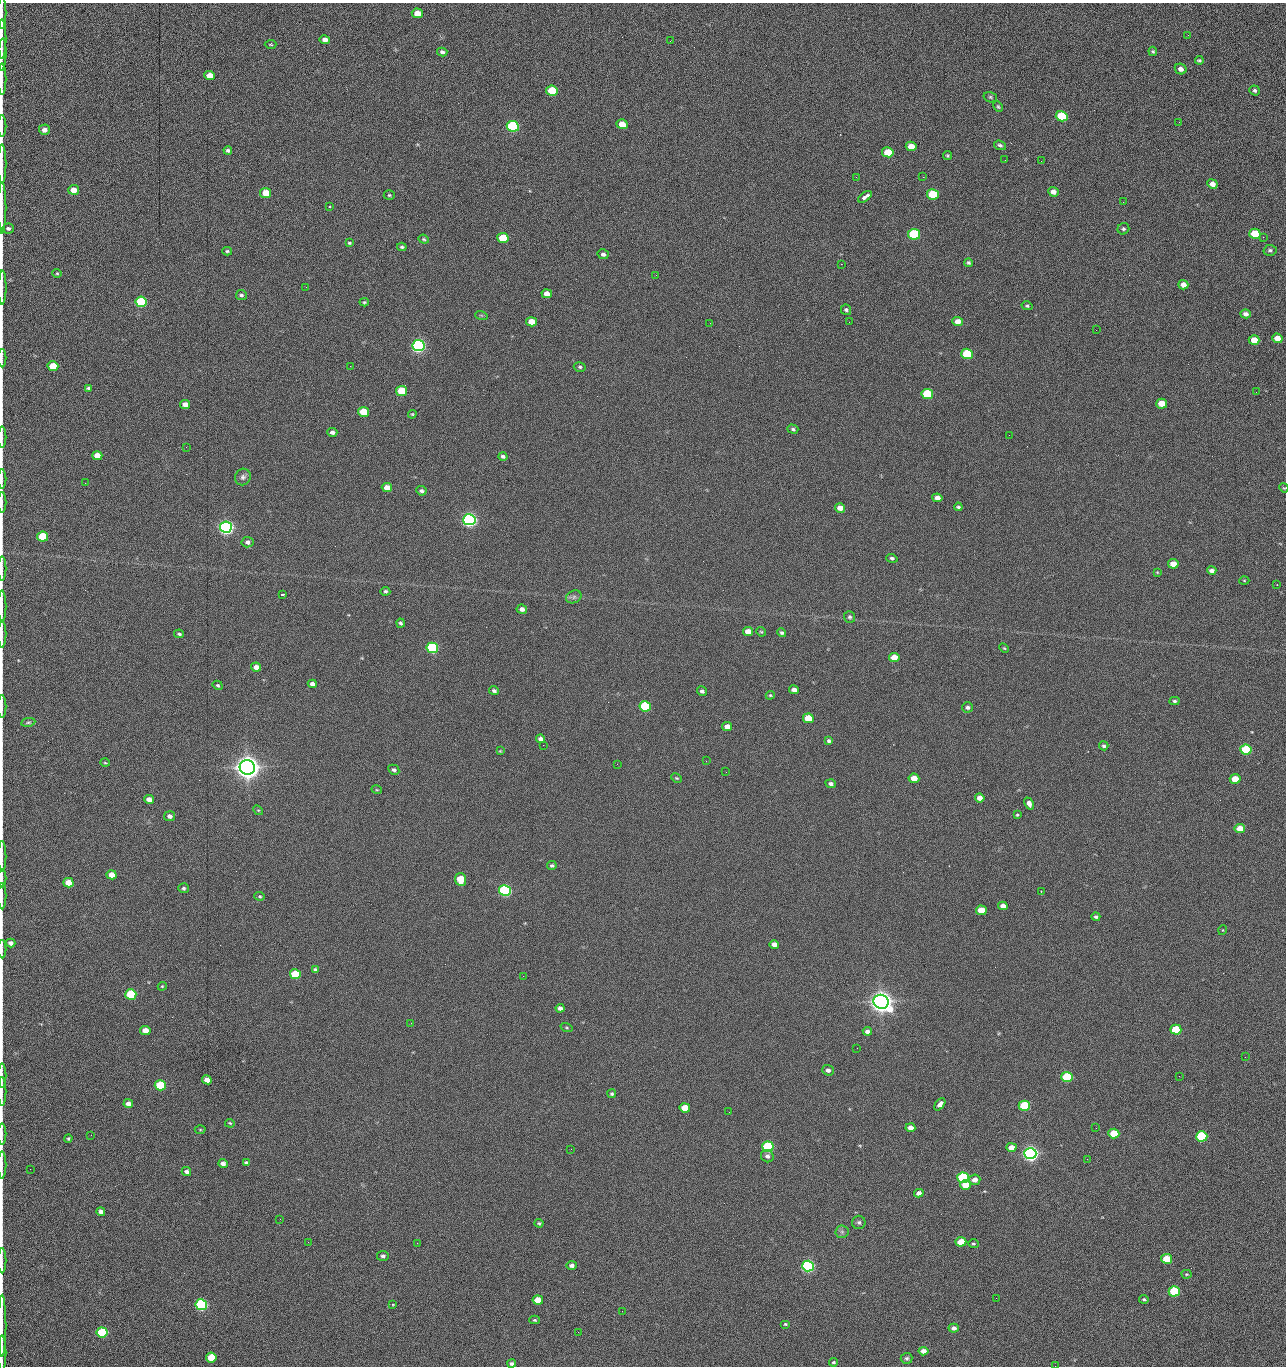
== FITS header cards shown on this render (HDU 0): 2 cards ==
NAXIS1  =                 1284 /fastest changing axis
NAXIS2  =                 1364 /next to fastest changing axis

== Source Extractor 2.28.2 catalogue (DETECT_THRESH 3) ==
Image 1284 x 1364 px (HDU 0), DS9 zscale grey, 1 PNG px = 1 image px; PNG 1288 x 1368 px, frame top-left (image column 1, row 1364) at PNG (2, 3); each listed source drawn as its Kron ellipse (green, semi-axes under 4 px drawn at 4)
Background 148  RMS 15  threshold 44.8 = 3 sigma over >= 5 px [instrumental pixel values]
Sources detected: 277; all 277 listed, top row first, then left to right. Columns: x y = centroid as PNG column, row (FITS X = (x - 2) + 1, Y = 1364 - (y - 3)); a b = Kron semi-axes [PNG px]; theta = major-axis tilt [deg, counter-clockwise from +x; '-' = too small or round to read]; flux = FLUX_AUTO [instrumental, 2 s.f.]
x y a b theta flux
2 13 16 2 90 2.4e+03
417 13 5 5 - 1.2e+04
1188 35 3 2 - 8.9e+02
2 39 20 2 90 4.1e+03
325 40 5 4 - 4.8e+03
670 41 3 2 - 1.6e+03
271 44 6 3 3 1.0e+03
1153 51 5 4 - 1.6e+03
442 52 5 4 - 2.5e+03
2 55 16 2 88 3.1e+03
1199 60 4 3 - 1.5e+03
1181 69 6 5 - 4.4e+03
210 75 5 4 - 1.4e+04
2 79 16 2 90 3.1e+03
1255 90 5 5 - 2.0e+03
552 91 6 5 - 4.2e+04
990 97 7 5 -17 1.6e+03
998 107 6 4 -62 1.2e+03
1062 116 6 5 - 6.1e+04
1179 122 2 2 - 7.9e+02
622 124 5 5 - 1.4e+04
2 126 11 2 90 1.9e+03
513 126 6 5 - 1.6e+05
44 130 5 5 - 5.1e+03
1000 145 6 4 -18 2.0e+03
911 146 5 4 - 1.2e+04
228 150 4 3 - 2.1e+03
888 152 6 5 - 2.8e+04
947 156 4 4 - 1.3e+03
1005 160 2 2 - 8.4e+02
1041 161 2 2 - 1.2e+03
2 164 19 2 90 3.8e+03
856 177 3 2 - 1.7e+03
923 177 2 2 - 2.1e+04
1212 184 5 4 - 6.4e+03
74 190 5 5 - 9.8e+03
1053 192 5 4 - 5.6e+03
266 193 5 5 - 2.0e+04
933 194 6 5 - 5.2e+04
389 195 5 4 - 1.4e+03
865 197 8 3 36 1.1e+04
1123 202 2 2 - 5.5e+02
329 206 3 2 - 1.5e+03
2 208 26 2 90 4.9e+03
8 228 6 5 - 2.0e+03
1123 229 6 5 - 1.9e+03
914 234 6 5 - 1.0e+05
1255 234 6 5 - 4.2e+04
1263 237 2 2 - 6.0e+02
503 238 6 5 - 4.0e+04
424 239 5 4 - 1.4e+03
349 243 4 3 - 1.4e+03
402 247 5 3 - 1.6e+03
1270 250 6 5 - 2.4e+03
227 251 5 4 - 1.5e+03
603 254 6 5 - 2.9e+03
968 263 4 4 - 1.7e+03
841 264 2 2 - 1.8e+04
57 273 5 4 - 1.2e+03
656 275 2 2 - 1.1e+03
1183 285 5 4 - 7.4e+03
2 287 17 2 89 3.2e+03
306 287 2 2 - 4.6e+02
547 294 5 4 - 9.1e+03
241 295 5 5 - 2.1e+03
141 302 6 5 - 1.0e+05
364 302 4 4 - 1.4e+03
1027 306 5 4 - 1.4e+03
846 310 5 5 - 2.0e+03
1246 314 5 4 - 3.8e+03
481 315 6 4 -18 1.2e+03
958 321 5 4 - 7.7e+03
531 322 5 4 - 1.5e+04
849 322 2 2 - 5.6e+02
710 323 2 2 - 2.3e+03
1096 330 2 2 - 7.2e+02
1277 338 5 4 - 1.0e+04
1254 340 5 4 - 1.6e+04
418 346 6 5 - 3.0e+05
967 354 6 5 - 5.7e+04
2 358 9 2 90 1.6e+03
53 366 5 5 - 2.5e+04
350 366 2 2 - 1.8e+03
580 367 6 4 -15 1.7e+03
88 388 4 4 - 1.6e+03
402 391 5 5 - 3.6e+04
1256 392 2 2 - 8.1e+02
927 394 6 5 - 6.0e+04
1162 404 5 5 - 1.9e+04
185 405 5 4 - 8.5e+03
363 412 5 5 - 2.9e+04
412 414 4 4 - 1.2e+03
793 429 5 4 - 1.7e+03
332 432 5 4 - 3.5e+03
1009 435 2 2 - 9.5e+02
2 437 10 2 90 1.9e+03
186 447 2 2 - 2.0e+03
97 456 5 4 - 1.2e+04
503 456 4 4 - 2.4e+03
243 477 8 8 - 3.4e+03
2 479 10 2 90 1.6e+03
85 483 2 2 - 5.7e+02
387 487 5 4 - 9.8e+03
1284 488 5 3 - 9.4e+02
421 491 5 4 - 2.4e+03
937 498 5 4 - 5.7e+03
2 502 10 2 90 1.6e+03
958 507 4 3 - 1.7e+03
840 508 5 4 - 8.7e+03
469 520 6 5 - 5.0e+05
226 527 6 5 - 5.3e+05
43 537 5 5 - 4.1e+04
247 542 6 5 - 3.8e+03
892 558 5 4 - 2.1e+03
1173 564 5 4 - 1.3e+04
2 568 12 2 90 2.0e+03
1212 570 5 4 - 3.8e+03
1157 572 4 3 - 8.0e+02
1244 580 5 3 - 9.2e+02
1277 585 2 2 - 5.0e+02
385 591 5 4 - 2.0e+03
282 594 4 2 - 1.1e+03
574 597 8 6 23 2.8e+03
2 606 16 2 90 2.3e+03
522 609 5 4 - 4.2e+03
850 617 6 5 - 2.1e+03
400 623 4 4 - 2.1e+03
748 631 5 4 - 1.0e+04
761 632 5 4 - 1.2e+03
781 633 4 4 - 1.7e+03
2 634 13 2 90 2.4e+03
179 634 5 3 - 1.7e+03
432 648 6 5 - 1.6e+05
1004 648 5 3 - 1.1e+03
894 657 5 4 - 1.4e+04
256 667 5 4 - 7.1e+03
312 684 4 4 - 4.0e+03
218 685 5 4 - 1.7e+03
794 690 5 4 - 6.1e+03
494 691 5 4 - 2.3e+03
702 691 5 4 - 2.5e+03
770 695 4 4 - 1.3e+03
1175 701 5 4 - 1.8e+03
2 706 11 2 90 1.7e+03
645 706 6 5 - 8.3e+04
968 707 5 5 - 2.6e+03
808 718 5 5 - 2.7e+04
28 722 7 4 9 1.7e+03
727 727 5 4 - 7.6e+03
541 739 4 4 - 4.2e+03
829 741 4 3 - 1.9e+03
543 745 2 2 - 2.2e+03
1104 746 5 4 - 2.0e+03
1246 750 5 5 - 7.7e+04
500 751 4 3 - 9.0e+02
706 761 2 2 - 1.6e+03
105 763 5 3 - 1.1e+03
617 764 2 2 - 2.0e+03
247 767 8 7 - 1.7e+06
394 770 6 5 - 2.5e+03
726 772 2 2 - 1.8e+03
676 778 6 4 -26 1.3e+03
914 778 5 4 - 1.1e+04
1235 779 5 5 - 2.5e+04
831 784 5 4 - 3.1e+03
377 790 5 3 - 8.6e+02
980 798 5 4 - 7.8e+03
149 799 5 4 - 6.7e+03
1029 804 6 4 -67 1.1e+04
258 810 5 4 - 1.1e+03
1017 815 4 3 - 1.2e+03
170 816 5 5 - 3.7e+03
1240 828 5 4 - 1.5e+04
2 856 15 2 90 2.5e+03
552 865 5 4 - 1.8e+03
111 875 5 4 - 1.2e+04
2 878 9 2 90 1.6e+03
460 879 6 5 - 2.7e+04
68 883 5 4 - 1.6e+04
183 888 5 5 - 1.7e+03
505 890 6 5 - 2.4e+05
1041 891 2 2 - 6.4e+02
2 896 13 2 90 2.2e+03
260 896 5 4 - 1.4e+03
1003 906 5 4 - 5.7e+03
981 910 5 4 - 1.9e+04
1096 917 4 4 - 1.9e+03
1223 930 5 3 - 7.9e+02
11 943 5 4 - 4.1e+03
774 944 5 4 - 6.0e+03
2 949 9 2 90 1.4e+03
315 969 4 3 - 1.8e+03
295 974 5 5 - 6.1e+04
523 976 2 2 - 1.4e+03
162 986 4 4 - 9.6e+02
131 994 5 5 - 7.5e+04
881 1002 8 7 - 1.4e+06
560 1008 4 4 - 4.1e+03
411 1023 2 2 - 3.7e+03
567 1028 6 3 -19 1.1e+03
145 1030 5 4 - 1.1e+04
1176 1030 5 5 - 4.9e+04
867 1031 4 4 - 3.7e+03
857 1048 2 2 - 8.5e+02
1245 1057 2 2 - 1.2e+03
828 1070 6 5 - 3.4e+03
2 1076 12 2 90 2.0e+03
1179 1076 3 2 - 1.7e+03
1067 1077 5 5 - 8.8e+04
207 1080 5 4 - 9.0e+03
160 1085 5 5 - 6.4e+04
2 1091 14 2 90 2.4e+03
612 1094 4 4 - 1.7e+03
128 1104 5 4 - 5.2e+03
940 1104 7 4 53 4.5e+03
1024 1106 5 5 - 7.3e+04
685 1108 5 4 - 2.0e+04
729 1112 2 2 - 6.3e+02
230 1123 5 3 - 1.1e+03
910 1128 5 4 - 6.8e+03
1096 1128 2 2 - 4.7e+02
200 1130 5 3 - 9.9e+02
1114 1133 5 5 - 3.2e+04
2 1134 10 2 90 1.8e+03
91 1135 2 2 - 1.7e+03
1202 1136 5 5 - 1.0e+05
68 1138 4 3 - 1.2e+03
768 1147 6 5 - 1.5e+05
1011 1147 5 4 - 7.7e+03
571 1149 2 2 - 7.6e+02
1030 1153 6 5 - 6.3e+05
767 1156 6 6 - 3.6e+03
1087 1159 3 2 - 1.5e+03
246 1163 4 3 - 2.2e+03
223 1164 4 4 - 4.5e+03
2 1165 14 2 90 2.5e+03
30 1169 2 2 - 1.9e+03
186 1172 5 4 - 3.4e+03
963 1178 6 5 - 1.5e+05
975 1180 6 5 - 6.6e+03
965 1185 5 4 - 1.7e+04
919 1193 5 4 - 4.5e+03
101 1212 4 4 - 4.3e+03
280 1219 2 2 - 1.5e+03
859 1222 6 6 - 2.5e+03
539 1223 4 4 - 1.5e+03
842 1232 6 6 - 2.6e+03
308 1242 3 2 - 1.2e+03
961 1242 5 4 - 1.9e+04
417 1243 2 2 - 3.6e+03
973 1244 5 4 - 1.3e+03
383 1256 6 5 - 2.9e+03
1167 1259 5 5 - 2.7e+04
2 1261 12 2 90 2.5e+03
572 1265 5 4 - 3.4e+03
808 1266 6 5 - 3.1e+05
1187 1274 5 4 - 1.1e+03
1174 1291 5 5 - 7.9e+04
996 1298 2 2 - 1.9e+03
1144 1299 4 3 - 1.6e+03
538 1300 5 4 - 1.8e+04
201 1305 6 5 - 2.3e+05
393 1305 4 2 - 7.2e+02
622 1311 2 2 - 5.2e+02
535 1320 5 4 - 1.3e+03
785 1324 5 4 - 1.2e+03
2 1326 31 2 90 6.2e+03
954 1328 5 4 - 3.7e+03
102 1332 5 5 - 9.1e+04
578 1332 2 2 - 2.4e+03
923 1351 5 4 - 6.8e+03
2 1353 18 2 90 3.0e+03
211 1358 5 5 - 3.0e+04
907 1358 6 5 - 2.2e+03
834 1362 4 4 - 1.5e+03
512 1364 4 3 - 2.7e+03
1055 1366 2 2 - 1.3e+03
At the frame edge (FLAGS 8, measured only in part): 30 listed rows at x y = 2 13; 2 39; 2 55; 2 79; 2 126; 2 164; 2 208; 8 228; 2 287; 2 358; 2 437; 2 479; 1284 488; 2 502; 2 568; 2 606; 2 634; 2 706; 2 856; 2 878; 2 896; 2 949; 2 1076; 2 1091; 2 1134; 2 1165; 2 1261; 2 1326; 2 1353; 1055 1366

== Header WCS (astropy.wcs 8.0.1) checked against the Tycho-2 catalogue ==
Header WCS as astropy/WCSLIB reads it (CRVAL/CRPIX/CD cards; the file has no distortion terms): RA---TAN/DEC--TAN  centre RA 15:41:40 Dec +51:59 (235.42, +51.99 deg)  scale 1.26 arcsec/px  FOV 26.9' x 28.5'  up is +92 deg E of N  parity flipped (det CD > 0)
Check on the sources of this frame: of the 60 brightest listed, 10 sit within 2.0 arcsec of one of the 11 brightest Tycho-2 stars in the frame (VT <= 12.29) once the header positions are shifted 0.64 arcsec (0.38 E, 0.51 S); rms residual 1.01 arcsec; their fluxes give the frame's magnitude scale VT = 25.20 - 2.5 log10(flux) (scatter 0.23 mag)
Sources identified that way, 10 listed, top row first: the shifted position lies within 2.0 arcsec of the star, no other Tycho-2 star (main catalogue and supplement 1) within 4.0 arcsec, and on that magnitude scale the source's flux lands within +1.5 / -3 mag of the star's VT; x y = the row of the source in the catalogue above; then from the Tycho-2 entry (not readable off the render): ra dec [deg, ICRS J2000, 3 dp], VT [Tycho-2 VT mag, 2 dp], TYC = Tycho-2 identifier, HIP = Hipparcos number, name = IAU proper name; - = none
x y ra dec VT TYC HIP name
418 346 235.614 +52.064 11.61 3489-1132-1 - -
469 520 235.514 +52.049 11.19 3489-1407-1 - -
226 527 235.515 +52.133 11.12 3489-1380-1 - -
247 767 235.378 +52.130 9.31 3489-1322-1 76850 -
505 890 235.303 +52.042 11.52 3489-958-1 - -
881 1002 235.232 +51.912 9.59 3489-824-1 - -
1030 1153 235.143 +51.862 10.97 3489-1016-1 - -
963 1178 235.131 +51.886 12.29 3489-908-1 - -
808 1266 235.084 +51.941 11.45 3489-1346-1 - -
201 1305 235.075 +52.152 11.74 3489-912-1 - -